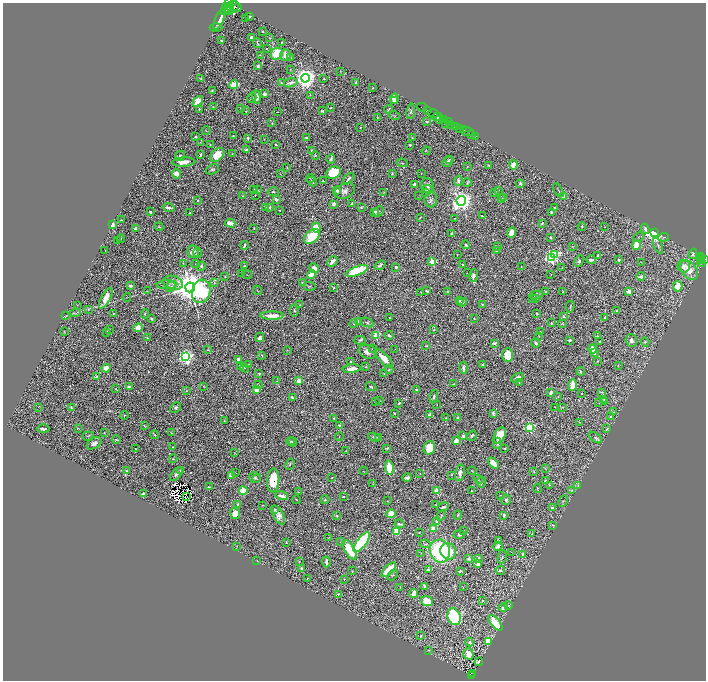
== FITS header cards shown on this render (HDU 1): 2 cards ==
NAXIS1  =                 1407
NAXIS2  =                 1356

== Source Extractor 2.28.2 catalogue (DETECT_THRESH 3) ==
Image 1407 x 1356 px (HDU 1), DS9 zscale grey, zoomed out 1/2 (1 PNG px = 2 x 2 image px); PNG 708 x 682 px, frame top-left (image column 2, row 1355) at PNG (3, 3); each listed source drawn as its Kron ellipse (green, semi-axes under 4 px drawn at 4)
Background 0.61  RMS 0.017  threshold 0.0496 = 3 sigma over >= 5 px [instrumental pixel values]
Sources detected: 658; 74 cannot appear on this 1/2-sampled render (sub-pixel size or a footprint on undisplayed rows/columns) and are neither listed nor drawn; of the other 584, the 500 brightest by FLUX_AUTO listed and drawn (84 fainter detections omitted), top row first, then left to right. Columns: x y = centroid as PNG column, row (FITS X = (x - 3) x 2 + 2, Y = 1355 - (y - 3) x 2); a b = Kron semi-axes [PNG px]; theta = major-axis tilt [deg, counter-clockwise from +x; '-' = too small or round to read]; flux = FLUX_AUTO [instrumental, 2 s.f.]
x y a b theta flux
227 6 10 3 59 1200
233 7 6 5 - 1100
228 8 6 2 61 560
237 8 4 3 - 520
230 10 2 1 - 190
250 16 2 2 - 3.1
220 19 11 3 67 8.7
246 19 3 2 - 1.7
216 28 6 2 2 3.7
263 32 2 2 - 9
251 37 3 2 - 8.6
270 38 2 1 - 2
221 41 2 2 - 5.1
282 42 2 2 - 1.9
257 43 5 1 - 2.2
266 48 2 2 - 1.8
277 54 6 5 - 95
260 55 3 2 - 1.3
285 55 6 5 - 22
290 58 3 2 - 1.5
258 66 3 2 - 4.7
290 70 4 2 - 1.9
340 71 2 1 - 1.3
305 78 4 4 - 3100
201 79 4 3 - 2.8
324 79 2 2 - 1.9
356 82 2 2 - 2.3
281 83 4 3 - 4.1
291 83 7 3 15 14
233 85 4 3 - 110
372 88 2 2 - 2.3
212 90 2 2 - 3.6
264 94 3 3 - 8
310 95 3 2 - 1.7
256 97 7 4 -85 27
252 98 5 4 - 5.8
394 99 5 3 - 16
198 101 6 4 47 38
395 101 2 2 - 3.5
213 107 4 2 - 1.9
331 107 2 2 - 1.9
422 107 5 1 - 16
241 108 2 2 - 1.6
199 109 2 2 - 4
389 109 4 1 - 1.9
246 111 3 2 - 1.5
322 111 3 2 - 3.9
411 111 8 4 83 6.2
428 111 3 2 - 390
278 112 2 1 - 1.7
433 113 5 2 - 410
394 115 6 2 -13 3.3
378 117 3 3 - 3.1
438 117 5 2 - 120
444 119 4 3 - 180
439 120 2 2 - 71
427 121 2 2 - 7.9
449 122 2 2 - 200
272 123 2 2 - 1.7
445 123 2 1 - 54
451 124 4 2 - 240
456 126 4 2 - 130
361 127 2 2 - 1.7
459 129 3 1 - 21
463 130 3 2 - 160
206 131 4 2 - 1.8
467 132 7 2 -16 560
472 135 3 3 - 66
233 136 2 2 - 2.2
476 136 2 2 - 53
196 137 3 2 - 3.7
248 138 4 3 - 5.3
307 138 4 2 - 12
412 138 3 2 - 1.9
264 139 2 2 - 2
200 142 3 2 - 1.6
210 145 3 2 - 2.8
276 145 2 2 - 3.4
410 145 2 2 - 8.7
247 150 2 2 - 32
312 151 2 2 - 6.7
426 151 4 2 - 1.8
201 154 3 2 - 4.2
232 154 4 2 - 2.1
217 155 8 5 43 63
315 155 2 2 - 2.7
180 156 5 4 - 7.3
331 159 4 4 - 6.4
449 159 3 2 - 1.9
183 162 12 4 3 32
448 162 6 2 45 5.8
402 163 6 3 -6 3.7
489 165 2 2 - 3.7
513 165 4 4 - 39
287 167 3 1 - 1.5
467 167 2 2 - 1.4
212 169 7 4 22 6.1
333 173 7 6 - 120
421 173 2 1 - 1.9
176 174 5 4 - 16
280 174 3 2 - 1.4
392 174 4 3 - 3.2
310 178 4 2 - 3.3
349 179 7 2 46 5.9
312 181 5 2 - 4.1
323 181 2 2 - 2.7
458 181 5 4 - 9.3
467 182 4 3 - 2.9
415 184 3 2 - 16
520 184 4 4 - 6.8
427 186 8 6 -71 15
427 189 5 4 - 4.8
254 190 3 2 - 4.3
257 190 3 2 - 3.6
337 190 3 3 - 18
499 190 2 2 - 1.4
558 190 8 2 -58 3.1
345 191 11 7 21 17
273 192 5 4 - 4.2
384 192 2 2 - 2.1
425 193 4 3 - 2.5
494 193 3 3 - 3.4
255 195 3 2 - 2.6
242 196 2 2 - 1.4
419 196 3 2 - 1.4
563 196 2 2 - 50
504 198 3 2 - 2
276 199 3 3 - 11
431 199 8 6 87 11
502 199 3 2 - 1.7
197 200 3 2 - 2.5
461 201 5 4 - 2000
334 204 4 3 - 8
352 204 2 2 - 4.4
266 207 3 2 - 4
361 207 3 3 - 2.5
555 207 2 1 - 2.1
169 208 6 2 -13 14
269 208 3 2 - 3.9
279 210 4 3 - 2.4
378 211 6 3 40 5.1
150 212 2 2 - 8.6
374 212 2 2 - 36
551 212 3 2 - 4.6
190 213 2 2 - 5.4
482 216 3 2 - 2.9
420 217 2 1 - 1.5
455 218 2 2 - 1.5
121 220 2 2 - 2.4
230 223 5 3 - 35
542 223 3 3 - 3.7
112 225 3 2 - 36
582 226 4 3 - 3.8
159 227 4 3 - 2.7
605 227 3 2 - 1.4
136 228 3 2 - 7.8
254 228 3 2 - 1.7
316 228 5 4 - 84
645 229 5 3 - 9.7
512 232 5 4 - 30
654 232 3 3 - 2300
452 234 3 2 - 5.2
312 236 9 6 39 120
551 237 4 3 - 3.6
639 237 6 2 27 2.8
664 237 5 3 - 3.1
121 239 4 2 - 2.4
118 241 3 2 - 2.9
244 245 4 2 - 6.5
466 245 4 3 - 7.6
637 245 5 4 - 77
498 246 2 2 - 1.4
572 246 3 3 - 1.7
658 246 8 3 -66 5.1
105 250 2 1 - 2.2
496 250 3 2 - 2.5
193 252 6 6 - 14
198 253 5 3 - 3.2
555 254 3 3 - 200
693 254 5 4 - 6.5
457 255 3 2 - 1.8
598 255 4 3 - 9
551 257 4 3 - 880
700 257 2 2 - 64
701 259 2 1 - 13
704 259 3 3 - 180
591 260 5 2 - 7.2
619 260 2 2 - 6.2
702 260 3 1 - 110
332 261 6 3 45 16
432 261 2 2 - 82
579 261 6 4 66 5.3
641 262 2 1 - 1.4
701 262 4 3 - 150
183 263 3 3 - 1.9
196 264 4 2 - 1.7
380 265 6 3 36 7.3
463 265 2 2 - 8.6
201 266 5 4 - 7.2
244 266 3 2 - 3.5
684 266 6 6 - 17
396 267 2 2 - 7.1
521 267 2 1 - 1.7
314 268 5 4 - 30
562 268 2 1 - 1.5
689 270 11 7 -54 46
357 271 11 4 21 180
467 273 2 1 - 1.3
242 274 4 2 - 1.7
551 274 2 1 - 2.5
247 275 5 2 - 2
311 275 4 3 - 58
225 276 3 2 - 2.8
473 276 6 4 82 10
641 276 4 3 - 8.6
173 283 10 7 -15 19
214 283 3 2 - 2
302 283 3 2 - 2.1
167 285 10 3 2 7.3
130 286 4 3 - 6.8
309 286 6 3 -6 4.1
678 286 5 4 - 62
171 287 5 3 - 5.2
190 287 5 5 - 8900
334 288 3 2 - 1.9
257 290 5 1 - 2.2
148 291 3 1 - 1.4
201 291 12 9 75 320
427 291 3 2 - 4.3
447 291 2 2 - 2.6
545 291 4 2 - 2.4
563 291 3 2 - 2.2
629 291 2 2 - 46
421 292 2 1 - 1.8
536 295 6 3 7 6.9
127 297 4 1 - 1.7
106 298 11 4 61 45
532 298 3 3 - 7.2
536 299 3 2 - 2
459 301 3 2 - 3.6
462 302 5 4 - 5.4
482 304 2 2 - 4.4
77 305 2 2 - 1.3
299 305 4 3 - 2.5
570 307 6 2 76 2.9
88 309 4 3 - 2.8
617 310 3 2 - 4.1
294 311 6 3 -88 4.4
75 313 5 2 - 3.5
113 314 3 2 - 2.1
145 314 4 3 - 3.2
537 314 2 2 - 3.2
66 315 3 2 - 2.4
272 316 11 3 0 45
563 316 4 3 - 5.9
152 318 3 2 - 3.8
389 318 2 2 - 2
605 318 3 2 - 5.9
474 319 3 2 - 2.1
359 322 3 2 - 13
367 322 7 4 -23 6.4
551 323 2 2 - 3.5
563 323 3 2 - 1.4
354 324 3 2 - 2.7
138 328 5 4 - 31
109 329 3 3 - 2.5
434 330 3 3 - 3
64 331 3 2 - 1.4
106 332 2 2 - 1.4
540 332 3 2 - 2.8
389 335 4 2 - 7.5
376 336 3 3 - 140
539 336 3 2 - 1.5
597 336 2 1 - 1.4
260 337 5 3 - 7.3
147 338 4 2 - 1.4
360 340 6 3 2 5.3
570 340 2 2 - 14
631 340 6 5 - 10
600 341 2 2 - 4.7
645 342 4 3 - 3.2
494 343 4 2 - 9.5
536 343 5 4 - 8.3
426 346 3 2 - 2.2
372 349 3 3 - 3
395 349 2 1 - 1.6
593 349 4 4 - 50
208 350 3 2 - 2.2
287 350 3 2 - 1.3
368 352 9 6 -19 19
594 353 2 2 - 13
508 355 7 5 89 75
262 356 3 2 - 2
186 357 4 4 - 860
384 358 12 4 -46 45
238 359 3 3 - 11
597 361 3 2 - 3
351 362 2 2 - 3
249 364 3 2 - 1.5
482 364 3 2 - 2.3
618 365 2 1 - 1.8
241 367 4 3 - 38
366 367 3 3 - 2.4
106 368 4 4 - 35
245 368 4 3 - 3.4
463 368 6 3 -87 9.3
352 369 9 3 6 32
389 369 4 2 - 3.5
581 371 4 2 - 7.3
384 373 4 3 - 3.6
259 374 3 3 - 2.6
96 376 2 2 - 20
517 378 6 3 26 16
277 381 3 3 - 2.1
299 381 2 2 - 64
519 383 3 2 - 2.4
454 384 4 2 - 2
258 385 4 3 - 3.9
572 385 6 3 85 74
203 386 3 2 - 1.6
129 387 3 3 - 5.4
371 387 6 4 -23 5
116 389 2 2 - 3
256 390 3 2 - 91
416 390 3 2 - 3.4
186 391 3 2 - 2.6
551 392 3 2 - 17
601 392 4 3 - 3.3
582 393 2 1 - 1.7
558 396 2 2 - 1.4
292 397 2 2 - 3.4
434 397 6 3 75 6.5
604 399 2 2 - 2.1
379 400 3 2 - 2.1
604 401 2 1 - 1.4
375 402 2 2 - 1.8
399 403 3 2 - 4.2
599 403 3 2 - 1.7
437 404 2 1 - 1.4
38 407 2 1 - 5.3
555 407 2 2 - 1.3
562 407 3 2 - 1.7
71 408 3 2 - 4.3
176 408 6 4 48 7.2
614 412 2 2 - 1.4
493 413 4 3 - 5.1
395 414 2 2 - 11
124 415 4 3 - 2.5
430 415 4 3 - 13
610 417 3 3 - 3.7
334 418 3 2 - 2.3
446 418 3 2 - 1.6
458 418 2 2 - 16
224 421 2 2 - 2.4
579 422 3 2 - 2
339 425 2 2 - 3.3
145 426 3 2 - 2
529 427 3 3 - 280
78 428 3 2 - 1.4
43 429 6 2 -2 7
607 429 3 3 - 3.2
104 433 3 3 - 2
171 433 4 1 - 1.3
154 435 4 2 - 2.3
500 435 8 5 60 74
88 436 6 3 21 3
463 436 3 3 - 9.5
472 436 5 3 - 5.1
339 437 4 1 - 1.3
374 437 6 3 -24 4.3
378 438 3 3 - 2.9
595 438 7 4 -38 7.5
116 440 4 2 - 3.7
291 441 4 2 - 2.9
456 441 4 3 - 30
293 442 5 3 - 3.8
94 443 8 5 30 14
497 443 5 3 - 6.6
173 447 2 2 - 3
387 448 3 2 - 2.9
429 448 7 5 72 72
505 448 2 2 - 2.4
136 449 3 2 - 2.3
346 451 3 2 - 2.4
234 453 3 2 - 1.7
173 459 4 3 - 3.3
493 463 6 4 -44 40
290 464 6 3 61 4
389 467 7 4 -83 85
545 468 3 2 - 1.3
180 470 3 2 - 2.2
126 471 3 3 - 4.5
364 471 4 1 - 1.3
472 471 4 2 - 2
534 472 3 3 - 2.7
236 473 2 1 - 1.4
460 473 8 5 78 14
176 474 8 4 49 8.1
420 474 3 2 - 1.3
231 475 3 3 - 20
451 475 2 2 - 3.4
255 478 6 5 - 6.2
332 478 2 2 - 3.4
407 478 4 3 - 10
257 479 4 3 - 3.3
478 479 5 3 - 2.9
273 480 12 6 85 75
546 481 3 2 - 4.6
481 482 5 3 - 3.8
373 484 3 2 - 1.4
549 485 3 2 - 1.8
578 485 3 2 - 2.6
209 487 3 2 - 4.2
537 488 4 2 - 2.8
572 490 3 3 - 2.8
243 491 4 4 - 56
437 491 3 2 - 100
471 491 2 1 - 2
298 492 3 2 - 2.3
143 494 3 2 - 6.1
501 495 4 2 - 2
282 496 6 2 -16 18
187 497 2 1 - 1.6
343 497 3 2 - 3.7
296 500 4 2 - 1.9
325 500 4 4 - 4.3
506 500 5 5 - 8.3
387 501 3 2 - 1.7
563 501 6 2 63 3
238 505 3 2 - 7.9
263 505 3 1 - 1.4
436 505 3 3 - 2.1
443 507 6 3 22 7.4
552 508 3 2 - 9.5
275 509 3 3 - 4.7
235 513 6 5 - 31
391 514 5 4 - 51
278 515 10 5 -63 21
337 515 4 2 - 3.8
458 515 5 3 - 2.9
504 515 2 2 - 16
441 516 5 2 - 2.6
436 521 4 3 - 5.7
399 524 5 2 - 6.6
552 525 3 2 - 2.2
433 529 2 2 - 72
397 531 4 4 - 80
464 531 3 3 - 2.1
419 532 2 2 - 2.5
532 534 3 3 - 3.5
459 535 5 4 - 6.3
329 537 2 2 - 1.3
498 540 3 2 - 5.5
341 542 4 3 - 2.7
362 542 12 5 53 400
286 543 2 2 - 5.9
425 544 5 3 - 4.9
237 546 2 1 - 5
498 546 4 3 - 13
350 550 11 4 -59 90
440 551 11 10 - 370
448 551 8 7 - 64
512 552 4 2 - 1.5
421 553 3 2 - 1.8
523 554 4 3 - 3.7
502 557 7 3 76 3.8
479 558 3 2 - 5.7
469 559 4 3 - 6
257 561 2 1 - 1.9
299 562 2 2 - 1.9
326 562 5 2 - 13
478 564 3 3 - 19
301 568 2 2 - 7
428 569 4 3 - 5.8
389 570 9 3 46 100
500 570 4 3 - 5.3
352 571 3 2 - 1.5
460 571 3 2 - 5.1
393 575 6 3 44 3.7
307 578 3 2 - 2
344 579 2 2 - 2.2
425 586 3 2 - 10
463 587 4 2 - 1.6
400 588 3 1 - 1.5
413 593 4 3 - 30
338 594 2 2 - 3
427 601 6 4 -20 48
482 601 3 3 - 3.2
508 605 4 3 - 4
503 607 5 3 - 11
454 617 9 6 -71 290
495 623 9 4 -49 75
421 636 3 3 - 2.7
469 642 4 4 - 7.9
488 642 4 4 - 71
429 650 3 2 - 1.5
468 654 6 5 - 24
479 662 4 1 - 2
473 673 2 1 - 5.4
471 675 2 2 - 24
At the frame edge (FLAGS 8, measured only in part): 1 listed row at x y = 227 6
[84 fainter detections neither listed nor drawn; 74 sub-pixel or undisplayed-footprint detections neither listed nor drawn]